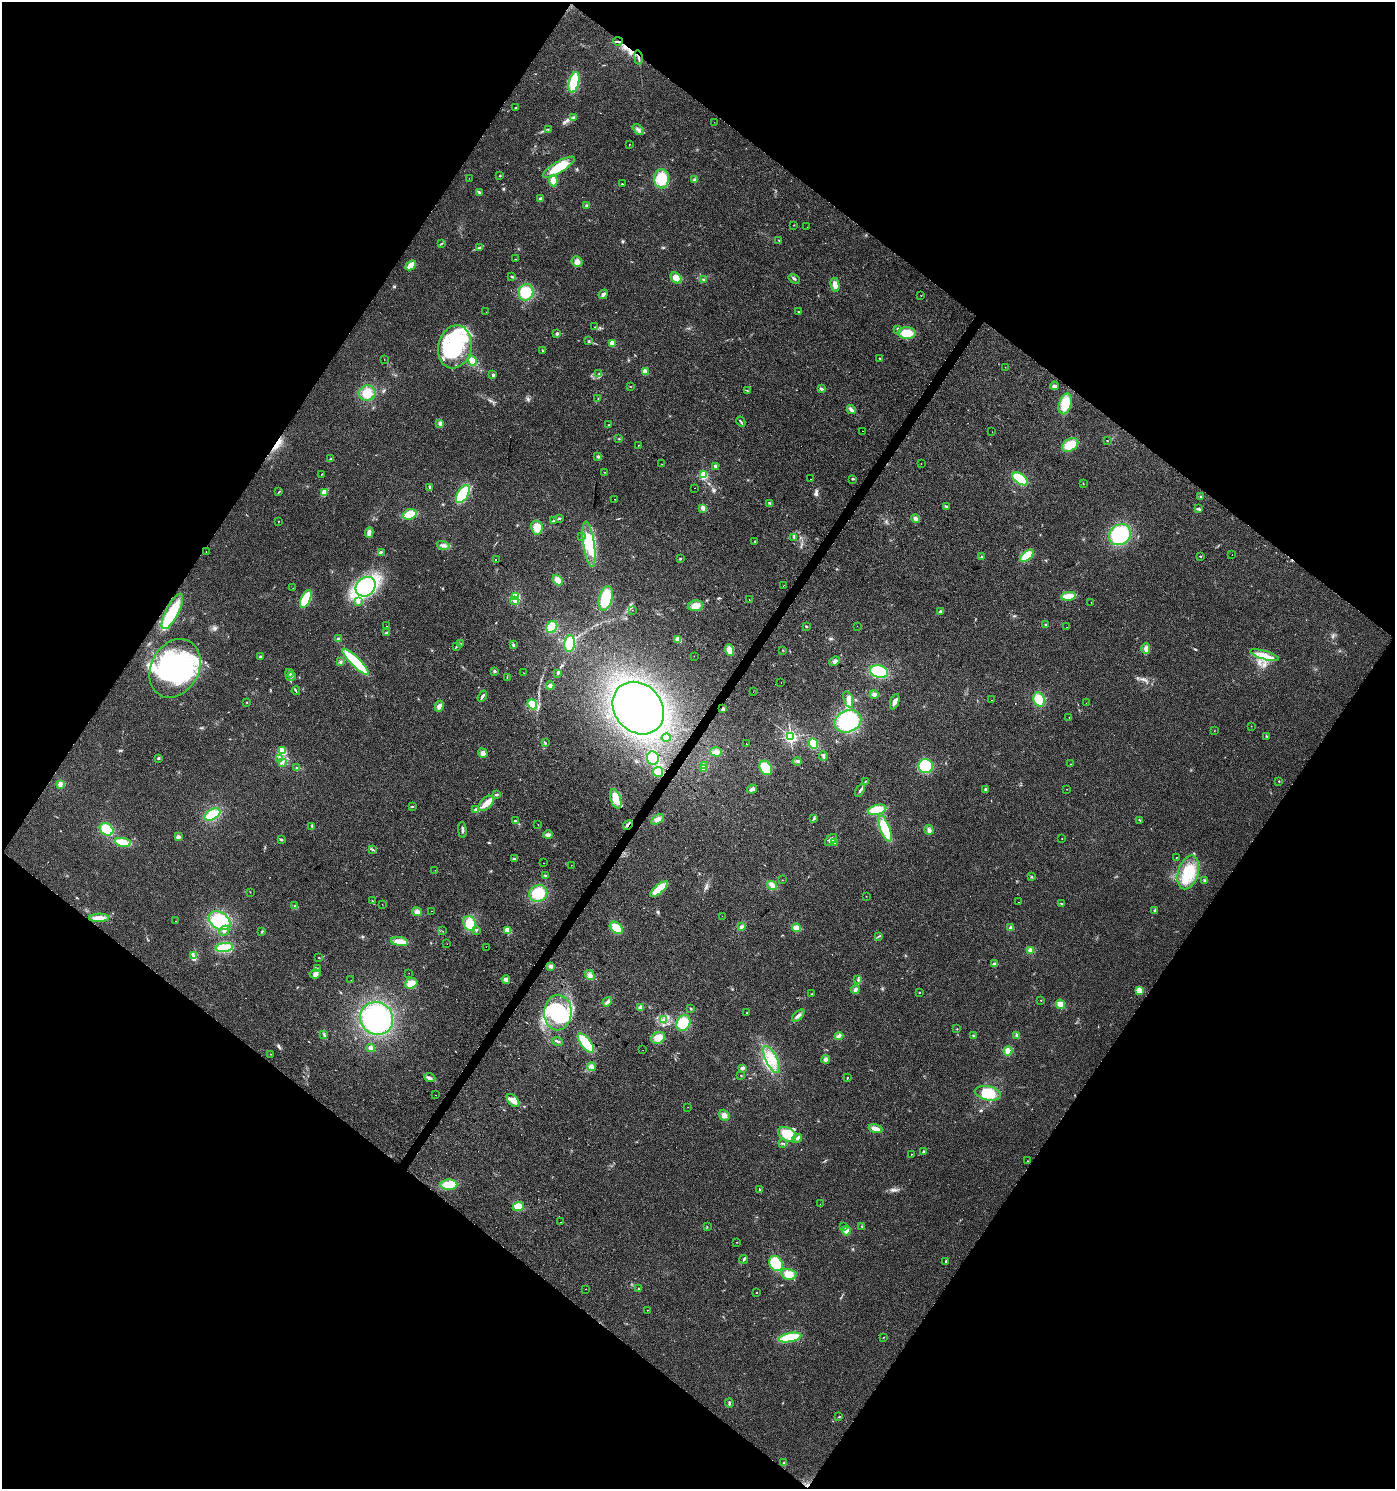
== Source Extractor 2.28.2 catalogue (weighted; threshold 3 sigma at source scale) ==
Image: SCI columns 248-5818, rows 1-5947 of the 6000 x 5953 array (HDU 1 of 3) = the unmasked area's bounding box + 8 px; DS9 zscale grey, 4 x 4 block average (1 PNG px = mean of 4 x 4 image px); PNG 1397 x 1491 px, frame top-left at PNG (2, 2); each listed source drawn as its Kron ellipse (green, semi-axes under 4 px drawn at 4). Shown black and unused: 49% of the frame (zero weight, under 2 of 3 exposures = <1% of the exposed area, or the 3 px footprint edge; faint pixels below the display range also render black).
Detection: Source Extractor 2.28.2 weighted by HDU 2 'WHT'. Background 0.049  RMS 0.0067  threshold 0.0303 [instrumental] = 3 sigma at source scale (4.5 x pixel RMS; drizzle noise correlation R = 1.50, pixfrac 1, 0.0396/0.0396 arcsec/px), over >= 5 px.
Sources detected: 410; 11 inside a brighter object's white glare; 10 cosmic-ray / hot-pixel residue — neither listed nor drawn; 4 coinciding with a brighter row at this scale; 27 inside a brighter listed object's ellipse — not listed separately; the other 358 listed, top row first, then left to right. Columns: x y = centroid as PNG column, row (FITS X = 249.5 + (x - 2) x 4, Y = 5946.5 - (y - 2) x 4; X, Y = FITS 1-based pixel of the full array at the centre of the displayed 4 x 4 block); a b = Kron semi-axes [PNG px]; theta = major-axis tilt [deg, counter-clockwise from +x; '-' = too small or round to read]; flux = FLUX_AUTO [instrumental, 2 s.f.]
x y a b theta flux
618 41 4 2 - 5.3
638 58 7 2 -80 8.1
574 82 10 5 77 130
515 108 2 2 - 3.6
574 117 2 2 - 2.8
714 122 2 2 - 0.68
548 129 2 2 - 1.5
638 130 6 2 -43 11
629 144 2 2 - 1
559 167 18 5 31 130
500 175 2 2 - 2
469 178 2 2 - 0.63
662 179 9 7 90 95
695 180 2 2 - 49
553 181 5 3 - 50
622 184 2 2 - 2.2
479 192 4 2 - 8.5
541 198 3 3 - 9
587 205 3 3 - 4.7
794 225 2 2 - 1.1
807 227 2 2 - 0.71
779 241 2 2 - 2.4
442 243 3 2 - 2.4
480 247 3 2 - 2.8
515 259 2 2 - 1.4
577 262 6 5 - 18
411 265 6 2 43 52
512 277 4 2 - 6.5
676 278 6 4 -45 36
794 279 6 2 -31 5.8
704 280 3 2 - 3.6
835 285 7 3 -79 27
526 292 8 7 - 88
603 294 5 3 - 12
921 296 2 2 - 0.88
486 312 2 2 - 0.67
799 312 3 2 - 3.5
595 327 2 2 - 2.6
898 329 4 3 - 6.8
557 333 2 2 - 27
907 333 9 6 -5 69
589 341 3 2 - 3.8
612 343 3 3 - 18
455 347 22 16 77 380
542 350 2 2 - 1.9
384 359 2 2 - 0.87
880 359 2 2 - 2.9
472 361 5 3 - 52
1005 367 2 2 - 1.3
645 372 4 3 - 29
599 373 2 2 - 1.3
493 375 3 3 - 5.5
1054 386 4 3 - 7.8
630 387 2 2 - 1.2
821 389 3 3 - 5.5
747 390 2 2 - 1.8
367 393 8 7 - 47
598 399 2 2 - 1.8
1065 404 10 6 74 78
851 410 4 3 - 14
741 422 5 2 - 4.5
440 423 4 3 - 8.5
609 425 2 2 - 1.9
862 431 2 2 - 0.96
992 432 2 2 - 0.95
618 439 2 2 - 1.2
1107 441 2 2 - 4.1
639 445 2 2 - 2.9
1070 445 9 6 31 65
598 457 3 3 - 5.2
331 459 3 2 - 3.1
662 464 2 2 - 8.2
921 464 2 2 - 1.8
715 466 3 3 - 7.6
604 472 2 2 - 2
322 474 2 2 - 1.4
703 475 2 2 - 270
810 479 2 2 - 2.5
852 479 3 2 - 3.2
1020 479 9 5 -35 130
1083 483 2 2 - 1.3
430 487 3 2 - 5.2
694 488 2 2 - 0.94
278 492 2 2 - 2.2
324 492 4 3 - 41
463 494 10 5 57 150
1201 497 3 2 - 3.5
615 499 2 2 - 1.2
770 503 4 2 - 5.1
946 506 3 2 - 6.4
703 508 2 2 - 100
1198 509 3 3 - 5.1
410 514 7 5 20 70
559 518 3 2 - 4.5
915 519 5 3 - 11
278 521 2 2 - 1.6
553 521 3 2 - 4.7
537 528 7 5 -77 44
369 533 5 3 - 18
1120 535 11 10 - 240
582 537 3 2 - 2.1
794 537 4 2 - 2.9
755 541 2 2 - 4.7
589 544 23 5 -82 93
443 545 7 3 -14 12
206 551 2 2 - 0.83
381 552 3 2 - 4.7
1232 554 2 2 - 0.69
1027 556 8 4 41 74
1200 556 2 2 - 2.6
982 557 2 2 - 25
496 559 2 2 - 2000
680 559 2 2 - 2.5
558 580 6 4 -49 33
783 586 2 2 - 0.78
365 587 11 9 42 290
293 588 2 2 - 1.2
516 596 2 2 - 320
1068 596 7 4 6 55
606 598 12 6 76 110
306 599 10 4 65 130
749 599 2 2 - 1.4
358 601 3 3 - 7
515 601 4 2 - 7.9
1091 602 2 2 - 1.1
695 606 8 5 8 30
632 610 2 2 - 0.69
172 611 19 6 63 110
941 611 3 2 - 4.1
1045 624 2 2 - 1.4
387 626 2 2 - 1.5
806 626 2 2 - 11
857 626 2 2 - 0.61
552 627 6 5 - 72
1066 627 2 2 - 2.4
387 633 4 2 - 5.2
338 639 4 3 - 6.5
678 639 4 3 - 21
461 643 2 2 - 1.8
570 644 8 5 84 85
513 645 3 2 - 5.8
456 646 3 2 - 3.1
1146 649 5 3 - 17
729 650 6 3 -74 37
783 650 2 2 - 1.9
1264 655 15 4 -16 40
261 656 2 2 - 18
694 656 2 2 - 1.9
835 661 5 3 - 10
340 662 3 2 - 4.3
355 662 18 4 -44 240
175 668 31 24 61 530
495 671 3 2 - 4.3
879 671 9 6 -12 150
289 673 4 2 - 6.8
524 673 2 2 - 1.1
558 673 4 2 - 4.8
291 676 5 3 - 8.1
507 677 3 2 - 1.8
781 683 2 2 - 1.1
550 686 4 4 - 9.7
296 691 4 2 - 4.2
753 692 2 2 - 1.5
874 694 4 3 - 8.6
482 696 6 2 56 9
848 699 9 3 -72 16
1039 699 7 5 -69 74
992 700 2 2 - 3.2
247 702 2 2 - 1.5
895 702 8 3 72 17
1086 703 2 2 - 1
532 704 5 4 - 60
439 706 5 3 - 17
638 708 28 23 -49 800
723 709 3 3 - 5.2
1069 717 2 2 - 0.87
848 721 14 10 21 260
1251 726 2 2 - 0.95
1214 731 2 2 - 0.96
1266 736 2 2 - 2
791 737 2 2 - 860
666 738 4 3 - 10
545 743 3 2 - 3.5
813 743 5 4 - 50
746 744 2 2 - 3.3
282 751 3 3 - 92
716 752 6 4 -19 18
483 753 5 4 - 14
823 756 5 3 - 6.2
158 758 3 2 - 3.9
280 758 3 3 - 7.8
653 758 7 6 - 140
797 761 4 3 - 6.5
282 762 2 2 - 4.7
1070 764 2 2 - 1.4
705 766 3 3 - 6.3
926 766 7 7 - 170
296 768 3 2 - 4.3
766 768 8 6 -58 110
703 769 3 2 - 4.1
658 772 5 5 - 59
1279 781 2 2 - 2.1
865 782 2 2 - 1.8
60 784 4 3 - 12
752 789 5 3 - 11
1067 789 2 2 - 0.79
986 790 2 2 - 11
860 791 7 3 58 9.4
496 795 2 2 - 4.9
616 799 10 5 -72 91
486 803 9 5 46 32
412 806 2 2 - 2.6
476 809 3 2 - 7.2
877 810 9 4 14 77
212 814 8 5 28 97
657 819 7 4 33 18
814 819 2 2 - 2.4
1140 820 2 2 - 2.4
515 821 2 2 - 8.8
538 825 2 2 - 1.5
628 825 5 2 - 8.6
312 826 4 2 - 4.5
107 829 7 5 -34 97
885 829 14 5 -70 110
462 830 8 2 -85 8.3
929 830 5 3 - 11
548 835 4 3 - 14
178 837 2 2 - 52
1062 839 2 2 - 1.6
281 840 3 2 - 4.9
831 840 7 4 45 19
123 842 8 4 -9 74
835 842 3 3 - 7.4
372 850 2 2 - 2.3
1176 857 2 2 - 1.1
514 859 3 2 - 4.3
544 863 2 2 - 1.3
571 865 2 2 - 0.55
435 870 2 2 - 0.62
1188 872 17 10 73 130
545 876 3 2 - 3.2
1031 877 3 2 - 2.7
782 880 2 2 - 1
1205 880 2 2 - 3.1
772 885 5 4 - 14
659 889 11 4 41 76
250 892 2 2 - 1.2
538 893 9 8 - 92
866 896 2 2 - 1.3
372 901 2 2 - 1.7
1019 902 2 2 - 0.67
382 904 2 2 - 0.8
1062 904 3 2 - 2.2
294 905 2 2 - 2.3
1154 910 2 2 - 5.1
431 911 2 2 - 0.96
417 912 5 4 - 15
722 916 2 2 - 1.7
99 918 10 3 2 37
176 921 2 2 - 0.76
220 921 12 8 -31 200
470 923 8 6 -62 56
741 927 4 3 - 11
616 928 7 5 -40 68
796 928 4 3 - 31
1011 928 3 3 - 9.9
476 930 3 3 - 5.3
507 930 2 2 - 180
224 931 5 3 - 9.2
442 931 2 2 - 1.4
262 932 2 2 - 3
878 937 3 2 - 2.5
399 941 8 4 -9 36
447 944 2 2 - 3
224 947 9 4 6 90
486 947 2 2 - 3.3
1030 950 4 4 - 10
194 956 2 2 - 2.2
319 958 2 2 - 2.3
994 964 2 2 - 32
551 966 4 3 - 11
317 969 3 2 - 3.2
409 973 2 2 - 1
315 974 5 4 - 14
590 975 5 4 - 14
506 979 4 3 - 12
351 980 2 2 - 0.72
858 980 3 2 - 3.7
411 983 6 5 - 43
855 990 4 4 - 8.9
1139 991 4 3 - 38
920 993 2 2 - 2.1
811 994 2 2 - 2
1040 1000 2 2 - 1.1
607 1002 5 3 - 8.8
1060 1004 5 3 - 32
641 1007 4 3 - 13
691 1009 2 2 - 2.9
558 1013 18 13 87 270
747 1013 2 2 - 4.7
798 1015 7 2 45 13
377 1018 17 16 - 410
664 1020 3 2 - 3.1
683 1023 8 6 58 110
957 1029 2 2 - 1.4
324 1034 3 2 - 4.1
1017 1035 4 3 - 7.1
839 1036 4 2 - 7.5
973 1036 2 2 - 1.8
658 1038 7 5 27 38
557 1041 5 2 - 7
586 1043 11 5 -52 130
371 1048 4 4 - 11
643 1050 2 2 - 0.55
1008 1051 4 4 - 30
271 1054 2 2 - 1.3
771 1059 15 6 -63 57
825 1059 4 3 - 9
591 1067 4 4 - 16
742 1068 3 3 - 9.1
741 1075 2 2 - 2.3
430 1077 6 2 -24 8.2
847 1078 3 2 - 2.2
988 1093 13 7 -12 98
435 1095 2 2 - 3.2
513 1100 8 4 -47 34
688 1107 2 2 - 1
724 1115 6 5 - 17
876 1129 7 4 -18 23
787 1134 10 6 -30 86
797 1138 5 3 - 10
782 1143 2 2 - 1.4
923 1152 3 2 - 3.1
911 1154 2 2 - 1.6
1028 1161 2 2 - 8.8
449 1185 8 5 0 87
759 1189 3 2 - 2.9
820 1204 2 2 - 2.4
518 1207 6 4 20 37
560 1222 2 2 - 4.9
843 1226 2 2 - 2.7
862 1226 2 2 - 5.5
707 1227 2 2 - 1.2
846 1231 5 4 - 18
737 1242 2 2 - 1.4
744 1259 4 2 - 3
946 1261 3 2 - 4
776 1263 8 6 -56 140
789 1274 7 5 -13 42
586 1289 2 2 - 25
639 1289 2 2 - 14
756 1293 2 2 - 1.8
647 1310 2 2 - 1.2
790 1337 11 4 11 120
883 1337 2 2 - 1.1
729 1403 4 2 - 6.8
839 1417 2 2 - 2.5
784 1463 3 2 - 2.5
Overlapping masked pixels (flux is a lower limit): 3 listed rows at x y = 618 41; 638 58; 628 825
Diffuse or blended objects may show on this block-average render without a row.